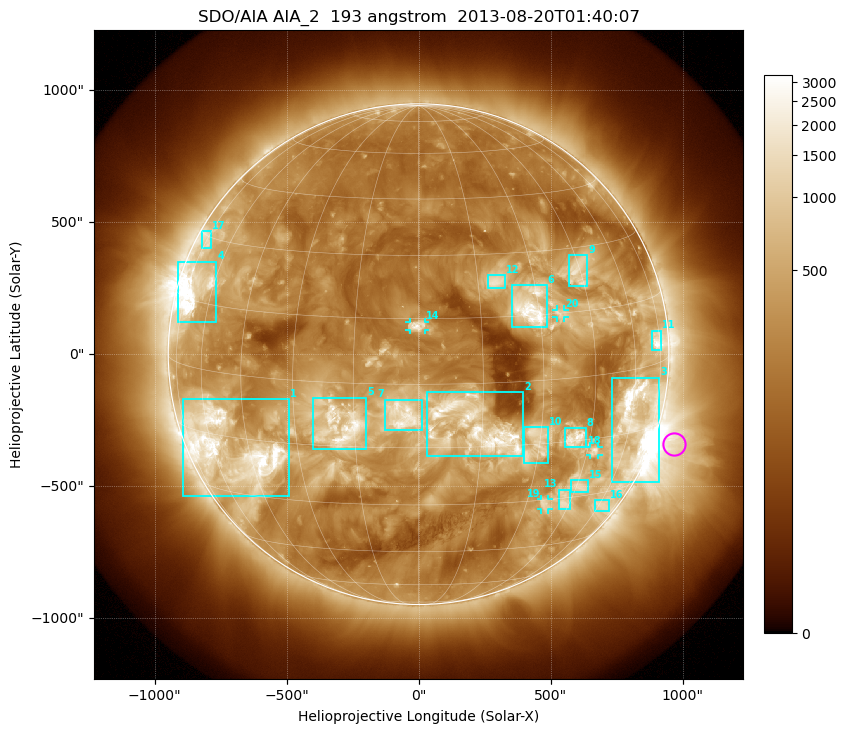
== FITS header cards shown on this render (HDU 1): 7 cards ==
TELESCOP= 'SDO/AIA'
INSTRUME= 'AIA_2'
WAVELNTH=                  193
WAVEUNIT= 'angstrom'
DATE-OBS= '2013-08-20T01:40:07.23'
CTYPE1  = 'HPLN-TAN'
CTYPE2  = 'HPLT-TAN'

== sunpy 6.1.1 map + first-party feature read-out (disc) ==
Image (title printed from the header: SDO/AIA AIA_2  193 angstrom  2013-08-20T01:40:07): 1024 x 1024 px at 2.4 arcsec/px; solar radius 948 arcsec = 395 px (full disc in frame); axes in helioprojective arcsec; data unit not stated in the header (colour bar unlabelled)
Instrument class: DISC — disc imager (sunpy class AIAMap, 193 A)
Bright regions (active regions / flare kernels): reference = the median radial profile (limb darkening/brightening removed); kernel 9 px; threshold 5 sigma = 740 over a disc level ~261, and >= 1.15x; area >= 12 px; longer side >= 9 px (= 22 arcsec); searched inside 0.97 R_sun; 23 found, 20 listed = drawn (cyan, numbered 1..; 4 of them under ~33 arcsec drawn as corner ticks so the feature stays visible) (cap 20 boxes per figure: the strongest are kept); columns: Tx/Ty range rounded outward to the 5 arcsec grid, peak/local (2 s.f.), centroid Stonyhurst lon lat
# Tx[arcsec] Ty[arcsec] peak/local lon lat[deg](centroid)
1 -895..-490 -540..-170 12 -51 -18
2 30..395 -385..-145 9.9 +13 -10
3 730..915 -485..-85 19 +62 -12
4 -915..-765 120..350 14 -69 +17
5 -400..-200 -360..-165 9.1 -18 -10
6 355..485 100..265 11 +28 +17
7 -130..15 -285..-170 11 -4 -7
8 555..635 -355..-280 11 +40 -14
9 565..640 260..375 7.2 +44 +24
10 395..490 -415..-275 4.6 +29 -15
11 880..920 15..90 8.9 +73 +5
12 260..330 250..300 6.1 +20 +23
13 530..575 -585..-510 5.9 +42 -31
14 -35..25 90..125 6.8 +0 +13
15 575..640 -520..-475 5.7 +46 -27
16 665..720 -595..-555 4.2 +62 -34
17 -820..-785 400..465 4.4 -74 +29
18 650..685 -385..-350 7 +47 -18
19 465..495 -590..-550 5.8 +36 -31
20 520..555 140..170 4.1 +36 +15
Off-limb structures (1.02-1.3 R_sun): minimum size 162 px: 3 found; the strongest spans PA ~220..285 deg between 1.02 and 1.3 R_sun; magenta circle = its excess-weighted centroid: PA ~250 deg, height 1.08 R_sun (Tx ~965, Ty ~-340 arcsec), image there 4.9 x the reference